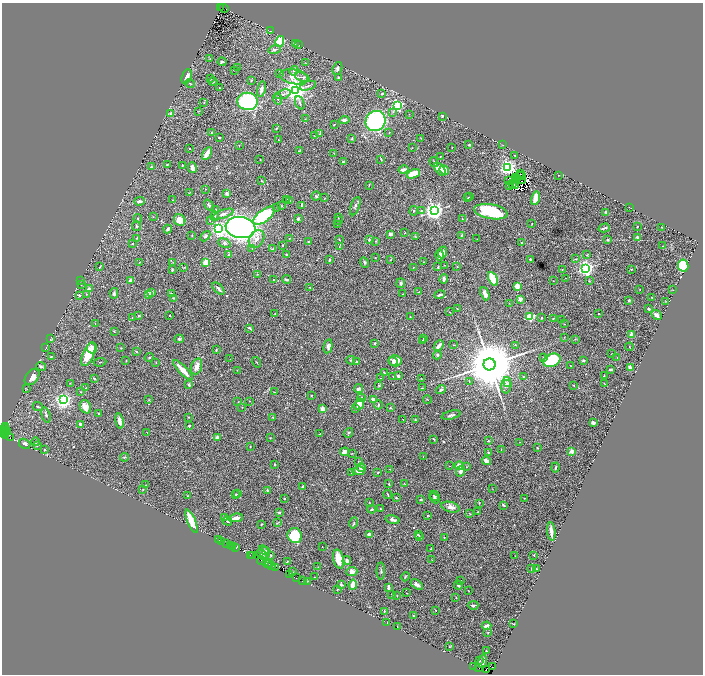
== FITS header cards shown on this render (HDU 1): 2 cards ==
NAXIS1  =                 1402
NAXIS2  =                 1344

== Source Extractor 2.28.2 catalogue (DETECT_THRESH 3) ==
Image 1402 x 1344 px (HDU 1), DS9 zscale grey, zoomed out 1/2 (1 PNG px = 2 x 2 image px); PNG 705 x 676 px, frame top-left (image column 2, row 1343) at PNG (2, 3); each listed source drawn as its Kron ellipse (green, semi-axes under 4 px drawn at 4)
Background 0.87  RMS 0.017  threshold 0.0506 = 3 sigma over >= 5 px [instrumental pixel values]
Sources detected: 533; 55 cannot appear on this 1/2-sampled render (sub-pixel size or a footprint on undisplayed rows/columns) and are neither listed nor drawn; the other 478 listed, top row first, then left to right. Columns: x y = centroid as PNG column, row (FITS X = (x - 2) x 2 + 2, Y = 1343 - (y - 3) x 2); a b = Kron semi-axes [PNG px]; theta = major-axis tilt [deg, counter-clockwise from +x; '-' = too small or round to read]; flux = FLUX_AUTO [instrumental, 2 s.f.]
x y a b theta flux
221 8 2 2 - 200
224 8 5 1 - 300
270 31 3 2 - 1.1
280 42 5 4 - 120
295 44 2 1 - 0.88
298 45 3 2 - 2.1
275 49 6 3 18 8.8
210 59 3 1 - 1.2
222 62 4 2 - 5.6
306 63 2 2 - 0.94
237 68 2 1 - 1.3
337 68 7 4 71 9.9
234 70 2 1 - 0.91
294 71 5 3 - 4.6
280 74 2 2 - 1
187 77 8 4 69 28
294 77 14 7 -10 34
302 77 7 2 -21 4.6
339 77 3 2 - 3.4
210 79 3 3 - 3.1
251 81 3 2 - 2.6
213 82 4 3 - 3.9
190 83 5 2 - 3
308 86 8 2 18 5.1
219 88 2 1 - 2
261 89 7 3 78 14
295 90 4 4 - 3300
283 94 8 2 18 6.4
382 94 3 2 - 4.4
277 99 6 3 -68 3.4
247 101 10 8 -8 540
204 103 3 2 - 2
300 103 7 2 -68 3.9
397 105 3 3 - 610
199 111 3 2 - 1.7
393 112 4 3 - 3.5
171 114 2 2 - 26
409 114 2 1 - 0.84
442 116 3 2 - 3.4
305 119 2 1 - 0.83
344 120 5 3 - 6.2
376 121 10 9 - 560
334 125 3 2 - 1.5
276 128 3 2 - 3
211 133 3 3 - 3
320 133 3 2 - 1.7
389 133 2 2 - 1.2
315 135 3 2 - 2.3
219 138 2 2 - 2.5
421 138 2 2 - 1.2
352 139 4 3 - 2.8
278 140 2 1 - 1.1
239 145 3 2 - 0.98
469 145 2 2 - 11
503 145 2 1 - 0.78
189 148 2 2 - 2.5
412 148 2 2 - 1.1
452 148 2 1 - 0.93
300 150 4 2 - 2.3
334 153 3 2 - 1.5
207 154 7 3 59 47
515 155 2 2 - 2.6
440 156 2 1 - 1.2
381 159 3 2 - 2.6
260 160 2 2 - 1.7
343 161 3 2 - 3.3
434 162 5 3 - 3.7
167 164 3 2 - 2.1
182 165 3 2 - 3.9
151 167 2 2 - 3
507 167 3 3 - 1300
192 168 5 4 - 12
440 169 7 4 -50 31
403 170 5 3 - 13
444 170 5 3 - 64
413 174 7 3 24 73
520 174 3 1 - 1.3
558 175 2 1 - 1.1
520 176 2 1 - 1.6
521 176 2 1 - 2
516 178 4 1 - 1.7
517 179 2 1 - 1.9
523 180 3 1 - 2.4
261 181 2 2 - 1.6
508 181 2 1 - 0.49
512 184 4 1 - 0.65
369 185 3 2 - 1.8
509 185 2 1 - 2.5
515 186 2 1 - 0.57
205 189 2 2 - 1.3
189 193 3 2 - 1.5
227 193 3 3 - 15
316 196 4 4 - 5.3
470 197 2 1 - 2.1
325 198 3 2 - 1.1
468 198 2 2 - 2.1
535 198 7 3 77 68
286 199 2 2 - 1.1
173 200 2 1 - 1.2
139 201 5 3 - 12
290 201 2 2 - 2.3
209 205 6 3 -55 6.4
281 205 3 2 - 2.4
302 205 4 2 - 5.9
355 206 9 4 70 7.8
629 207 2 1 - 0.88
277 208 2 2 - 1.8
216 209 3 2 - 2.4
414 211 4 3 - 4.5
421 211 4 3 - 3.9
434 211 4 4 - 2000
491 212 17 7 -10 300
606 212 3 2 - 4.8
223 214 11 4 19 14
215 216 5 3 - 4.6
264 216 12 6 38 300
153 217 2 2 - 1.4
338 217 2 2 - 1.7
138 219 4 2 - 1.9
298 219 3 3 - 5.6
462 219 2 1 - 1.8
180 220 6 5 - 32
210 220 3 3 - 2.3
339 221 4 3 - 3.2
532 223 2 1 - 1.5
337 224 2 1 - 1.1
136 226 5 3 - 3.9
637 227 2 2 - 2.4
662 227 2 1 - 2
241 228 15 10 -9 1400
604 228 6 2 16 7.9
168 229 4 3 - 5.7
219 229 4 4 - 750
405 233 2 1 - 1.2
391 234 3 2 - 9
192 235 3 2 - 1.5
462 235 3 2 - 4.3
205 236 6 3 47 5.8
415 237 3 3 - 1.9
637 237 2 2 - 25
137 238 3 2 - 1.8
290 238 3 2 - 1.9
257 239 9 7 57 20
477 239 2 1 - 1.2
339 240 3 2 - 1.7
369 240 3 3 - 7.4
608 240 3 3 - 4.5
375 241 3 2 - 2.9
308 242 2 2 - 3.3
522 242 3 2 - 3.5
224 243 6 4 -20 6.7
132 244 2 2 - 3.1
283 245 3 2 - 1.6
662 246 2 2 - 2.7
339 247 3 3 - 2.3
252 248 3 3 - 1.9
273 249 4 3 - 5.5
442 252 6 4 69 20
229 255 3 2 - 2.9
287 255 3 2 - 11
440 255 6 3 89 20
587 255 3 2 - 2.4
375 258 2 1 - 0.99
390 259 3 2 - 1.6
530 259 3 3 - 3.5
576 259 2 2 - 2.3
329 260 3 2 - 3.8
139 262 2 2 - 2.2
173 262 3 2 - 1.3
206 262 3 3 - 130
364 262 5 3 - 5.3
424 262 2 2 - 1.4
444 265 3 2 - 0.86
683 266 6 5 - 310
100 267 4 1 - 2.6
184 267 4 2 - 1.8
413 267 3 2 - 2.2
438 267 3 2 - 3.6
457 267 3 2 - 2
586 268 4 3 - 1300
562 269 2 2 - 1.6
631 269 2 1 - 1.8
172 270 3 2 - 3.4
257 274 2 2 - 1.3
565 278 2 2 - 0.84
274 279 3 2 - 3.4
286 279 5 3 - 4.3
444 279 5 2 - 8.8
493 279 7 4 -62 160
81 280 3 2 - 1.3
131 280 3 2 - 15
553 281 2 2 - 1.1
589 281 3 3 - 2.6
401 283 5 3 - 6.4
81 285 2 1 - 0.86
517 286 4 4 - 26
309 287 2 2 - 1.4
89 289 2 2 - 25
218 289 7 2 -45 7.2
640 290 2 2 - 1.7
673 290 2 1 - 1.1
419 292 3 2 - 1.4
114 293 5 3 - 6.9
152 293 2 2 - 15
171 293 3 2 - 2.7
86 294 3 2 - 2.3
403 294 2 1 - 1.5
485 294 7 4 -68 15
79 295 3 2 - 5.5
149 295 4 3 - 20
440 295 5 2 - 8.2
652 297 2 2 - 2.6
174 298 4 3 - 2.8
520 299 4 3 - 12
629 300 2 2 - 13
666 301 3 2 - 1.7
509 303 2 2 - 1.5
457 309 2 1 - 1.7
649 309 3 2 - 4.2
449 312 2 1 - 1.1
275 314 2 2 - 2
599 314 2 2 - 2.9
169 315 2 2 - 2.5
657 315 5 3 - 12
139 316 2 2 - 4.4
410 317 2 2 - 1.1
530 317 3 3 - 240
132 318 2 2 - 1.2
541 318 3 2 - 1.5
553 318 3 2 - 2.4
561 320 2 2 - 2.8
95 324 3 2 - 1.5
564 324 3 1 - 1.1
250 328 4 2 - 4.8
114 331 3 3 - 2.6
632 335 4 4 - 19
564 337 3 2 - 1.3
424 338 2 2 - 3.5
50 339 3 1 - 0.87
179 339 4 4 - 5.5
575 339 3 2 - 1.6
423 340 2 2 - 1.6
375 343 2 2 - 6.4
454 345 2 2 - 1.2
515 345 2 2 - 1.1
328 346 7 4 78 10
439 346 6 3 47 13
629 347 4 2 - 1.4
46 348 4 1 - 1.2
92 348 5 5 - 15
121 348 2 2 - 2.5
216 350 4 2 - 2.9
137 352 4 2 - 2.5
88 354 12 5 68 87
612 354 2 2 - 1.4
437 355 4 3 - 8.2
51 357 4 2 - 2.5
149 357 5 3 - 3.7
544 357 4 3 - 3
617 357 4 2 - 1.4
230 359 2 1 - 0.68
351 360 4 3 - 3.8
552 360 9 6 23 270
583 360 3 3 - 4.4
126 361 2 2 - 1.3
395 361 6 5 - 28
100 362 6 2 8 1.9
156 362 2 1 - 1
256 362 5 2 - 2.2
357 362 3 2 - 6.8
393 362 4 2 - 7.1
489 364 6 6 - 35000
196 366 8 5 71 20
571 366 2 1 - 1.1
41 367 5 3 - 4.8
630 368 4 2 - 14
611 369 3 2 - 8.2
183 370 13 3 -46 46
237 370 2 1 - 0.84
384 372 2 1 - 1.5
393 376 2 1 - 2
398 376 2 2 - 6.1
604 376 3 2 - 2.1
32 377 9 6 50 21
523 377 3 2 - 3.7
94 378 4 2 - 3.5
381 378 2 2 - 0.92
421 378 2 1 - 1
469 381 3 2 - 1.8
70 383 3 2 - 1.3
508 383 3 3 - 6.3
605 384 3 1 - 1.3
189 385 3 3 - 9.5
379 385 4 2 - 3.2
506 385 8 5 85 16
574 385 2 2 - 1.3
86 388 3 2 - 1.4
359 388 4 3 - 6.9
422 388 3 3 - 1.8
27 389 4 2 - 1.9
441 390 5 3 - 6
81 392 2 2 - 2.5
274 392 2 2 - 1.4
312 395 3 2 - 1.6
361 398 4 2 - 4.5
373 399 3 3 - 13
427 399 4 2 - 1.7
64 400 4 3 - 1300
149 400 3 2 - 1.5
249 401 2 1 - 0.79
238 402 2 2 - 1.1
359 404 6 4 63 38
378 405 4 3 - 4.1
38 407 5 2 - 5.1
85 407 7 5 -63 31
242 407 2 2 - 1.8
355 408 3 2 - 2.2
390 408 3 3 - 2.7
323 409 4 3 - 15
99 414 3 2 - 2.9
46 415 8 3 -74 7.7
451 415 9 3 14 7.5
188 417 3 2 - 1.5
273 417 3 2 - 2.8
403 419 2 1 - 0.83
415 420 2 2 - 4.8
119 421 8 3 -80 20
593 422 3 3 - 7.2
81 424 3 2 - 14
6 426 4 2 - 260
189 426 3 2 - 4.6
4 428 2 1 - 82
5 431 3 2 - 170
7 431 3 1 - 120
147 432 2 1 - 0.93
348 433 5 3 - 3.5
3 434 2 1 - 74
320 434 4 2 - 3.7
6 435 3 1 - 63
217 437 4 3 - 9.8
10 438 3 2 - 170
270 438 3 2 - 1.6
433 439 3 1 - 1.7
488 441 3 2 - 2.9
36 442 4 3 - 3.2
520 442 2 1 - 0.94
25 444 6 4 -32 11
37 445 3 2 - 3.3
250 447 2 2 - 1.6
537 448 3 2 - 2.1
501 449 3 2 - 1.2
44 450 3 2 - 1.9
572 451 2 2 - 43
345 452 4 3 - 29
488 452 3 3 - 4.5
352 453 3 1 - 1.5
125 457 4 2 - 2.5
423 457 2 2 - 0.99
486 461 5 3 - 17
359 462 2 2 - 4.1
275 464 2 2 - 2.1
450 466 2 2 - 1.1
459 466 4 3 - 29
466 467 2 2 - 1.2
361 468 4 3 - 11
555 468 5 3 - 4.8
389 469 2 2 - 1.4
359 471 6 3 0 16
461 471 6 4 63 13
351 472 3 2 - 1.7
378 472 3 2 - 2.1
389 484 2 2 - 3
405 484 4 2 - 1.4
146 485 2 1 - 1
302 486 3 2 - 3.5
492 489 3 2 - 1.1
143 490 2 2 - 1.7
268 490 2 2 - 5.4
238 493 2 1 - 1.3
236 494 4 2 - 2.8
388 494 5 2 - 3
187 496 3 2 - 1.6
434 496 5 4 - 9
396 498 3 2 - 2
434 498 6 3 -47 6.7
524 498 2 2 - 1.1
284 499 2 2 - 3.1
421 500 2 2 - 3
369 502 2 2 - 1.5
479 503 3 2 - 1.7
503 505 3 2 - 4.7
450 507 9 5 -16 15
372 509 4 2 - 4.2
380 509 2 2 - 1.8
279 512 4 3 - 4.6
478 512 3 2 - 1.7
470 514 3 2 - 1.9
427 515 3 2 - 1.7
224 518 3 2 - 12
236 518 7 3 8 17
392 520 7 3 -12 15
191 521 12 3 -67 110
227 521 5 2 - 3.6
277 523 4 2 - 2.1
354 523 5 3 - 4.3
261 524 3 2 - 2.3
551 531 9 2 -85 25
369 534 3 3 - 20
418 535 4 3 - 3.6
295 536 8 7 - 100
420 537 2 2 - 1.9
444 537 2 2 - 1.2
219 540 2 1 - 11
221 541 2 1 - 21
227 544 2 1 - 33
230 545 2 1 - 29
232 546 2 1 - 130
322 547 2 1 - 2
236 548 2 1 - 11
430 549 3 2 - 0.83
266 551 4 2 - 2.5
264 553 7 5 -73 7.9
262 554 6 4 -40 5.2
250 555 2 1 - 55
270 555 3 3 - 3.6
534 555 2 2 - 2.3
252 556 4 2 - 210
515 556 2 1 - 0.75
339 559 10 5 -75 52
432 560 3 2 - 1.1
262 561 4 2 - 170
287 561 4 1 - 2
347 561 4 4 - 12
267 563 5 1 - 310
269 564 2 1 - 150
272 565 3 2 - 120
275 567 2 1 - 57
318 567 2 2 - 1
532 568 3 2 - 3.5
536 569 2 2 - 1.9
381 571 8 2 -88 4.2
293 572 3 2 - 1
352 572 5 4 - 16
290 574 3 1 - 22
315 577 2 1 - 1.4
405 577 4 2 - 2.2
296 578 2 1 - 79
302 581 2 1 - 45
307 581 3 2 - 2.6
460 581 2 2 - 1.8
341 585 4 3 - 4.6
353 585 5 3 - 57
417 585 7 4 -35 13
458 585 4 3 - 6.3
389 587 4 2 - 7
337 589 3 1 - 1.2
468 591 2 1 - 1.2
406 593 2 2 - 1.1
391 594 2 1 - 1
397 596 2 1 - 1.1
456 598 2 1 - 1.3
473 605 5 3 - 5
436 610 2 2 - 1.2
384 611 3 3 - 2.5
413 616 2 2 - 2.3
387 622 2 2 - 7.4
513 624 2 1 - 1.3
397 626 3 2 - 1.4
487 626 5 3 - 17
488 632 2 2 - 1.3
449 647 3 2 - 1.2
486 651 2 2 - 2.9
479 661 2 2 - 1.5
483 661 7 2 80 6.7
474 666 2 1 - 25
492 667 3 2 - 34
479 668 2 1 - 16
486 670 2 1 - 120
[55 sub-pixel or undisplayed-footprint detections neither listed nor drawn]